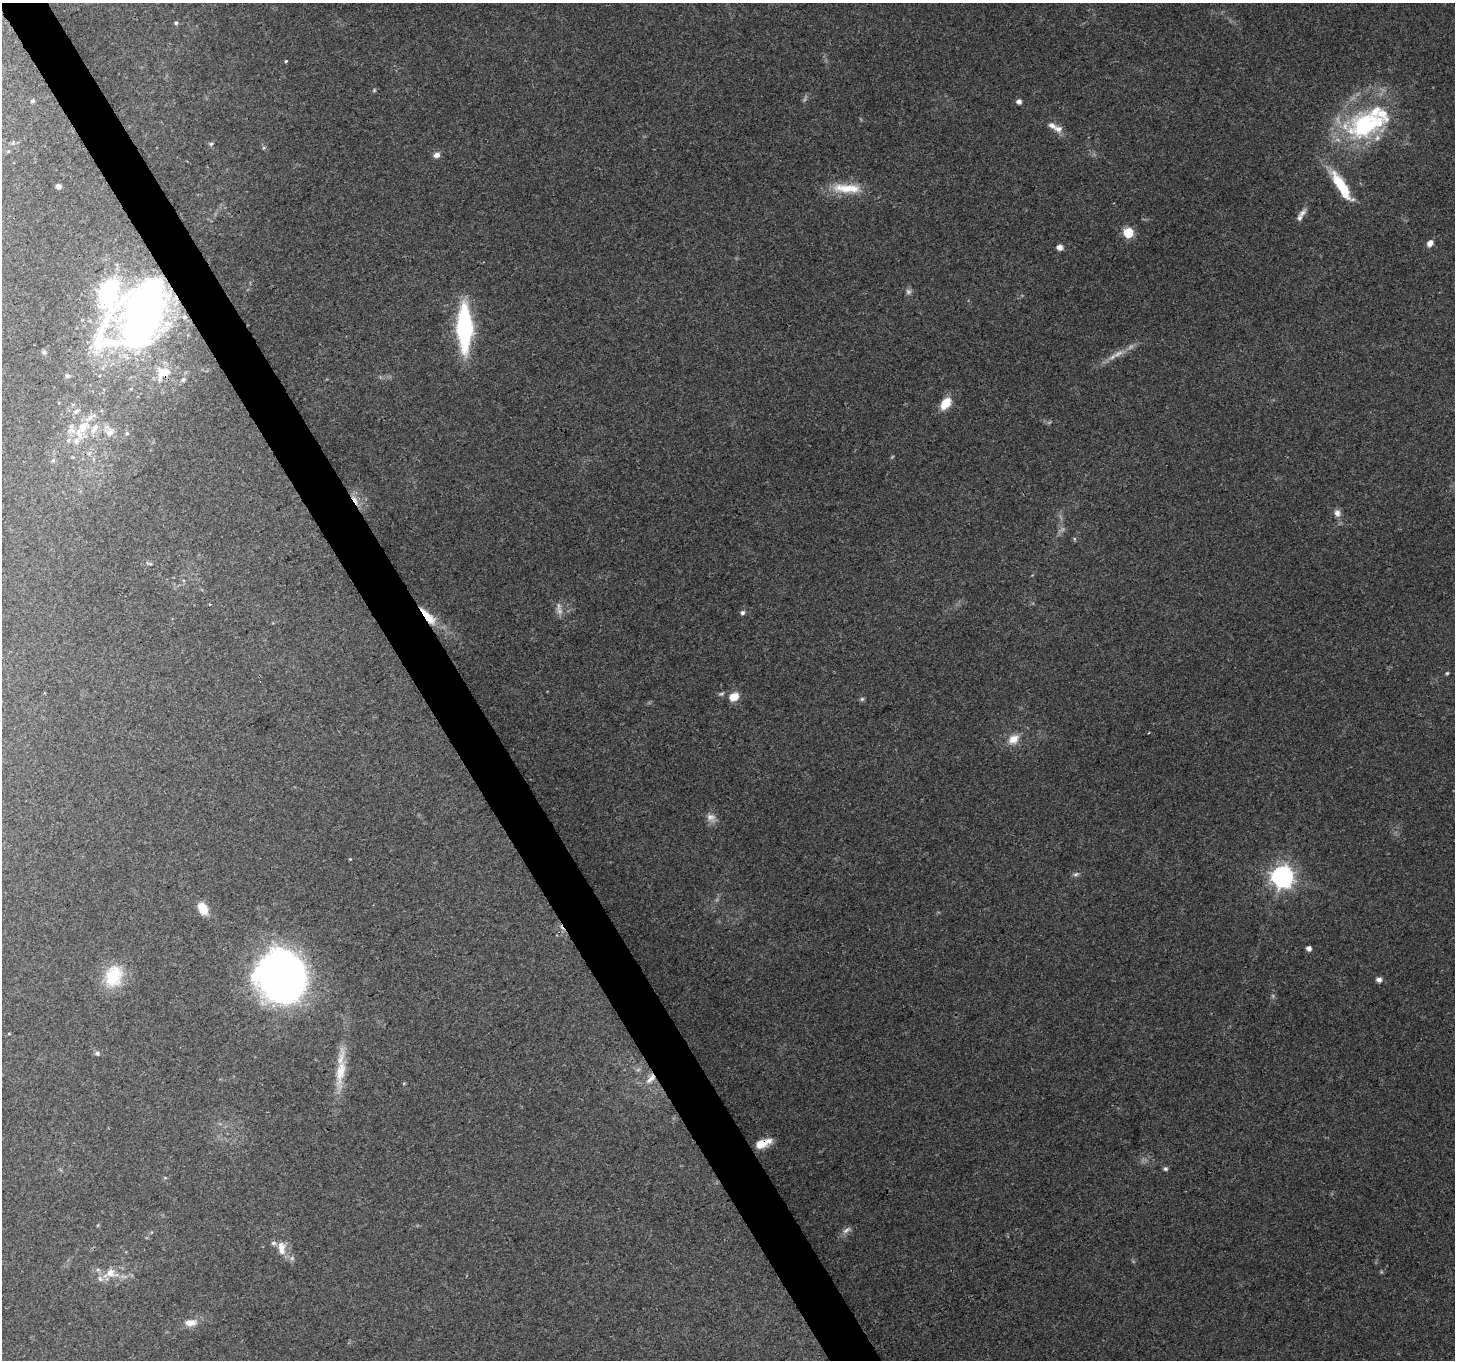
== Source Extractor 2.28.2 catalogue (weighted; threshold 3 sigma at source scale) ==
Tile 11 of 4 x 4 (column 3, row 3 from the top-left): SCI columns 2906-4358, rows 1466-2823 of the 5814 x 5707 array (HDU 1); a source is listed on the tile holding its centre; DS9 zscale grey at full resolution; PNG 1457 x 1362 px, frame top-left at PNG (2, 3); no overlay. Shown black and unused: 3% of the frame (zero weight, under 3 of 4 exposures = <1% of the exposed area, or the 3 px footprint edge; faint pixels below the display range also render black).
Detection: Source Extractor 2.28.2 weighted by HDU 2 'WHT'; one run over the whole footprint, this tile lists its part. Background 0.206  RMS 0.0076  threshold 0.0343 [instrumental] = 3 sigma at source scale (4.5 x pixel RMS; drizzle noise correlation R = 1.50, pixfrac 1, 0.0396/0.0396 arcsec/px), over >= 5 px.
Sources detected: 89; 6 too faint to see at this stretch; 3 inside a brighter object's white glare — not listed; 15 inside a brighter listed object's ellipse — not listed separately; the other 65 listed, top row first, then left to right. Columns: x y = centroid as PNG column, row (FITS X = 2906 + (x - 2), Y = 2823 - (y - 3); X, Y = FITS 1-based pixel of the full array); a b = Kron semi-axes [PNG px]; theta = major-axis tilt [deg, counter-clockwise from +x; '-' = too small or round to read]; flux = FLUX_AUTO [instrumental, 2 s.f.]
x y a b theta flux
176 23 5 5 - 1.2
286 61 4 3 - 0.81
374 90 6 4 47 0.99
33 101 5 5 - 1.3
1019 101 5 5 - 3.3
1366 124 61 33 17 100
1058 129 11 9 -14 5
13 143 6 3 71 0.97
211 144 6 5 - 1.3
8 151 5 3 - 0.67
437 155 8 6 18 3.8
1341 185 33 11 -58 31
58 186 4 4 - 4
847 188 41 11 -3 22
1302 213 13 6 43 3.7
1128 233 6 6 - 45
1430 243 7 6 - 4.7
1060 247 5 5 - 5.3
908 292 8 7 - 2.3
142 316 83 44 70 330
464 328 32 11 -89 130
44 352 6 6 - 1.6
167 372 20 12 16 10
183 380 7 5 39 1.7
946 403 12 8 53 16
76 411 8 5 37 2
83 426 14 10 58 11
94 429 15 7 55 6
71 431 13 8 -4 4.6
109 432 14 12 -38 6.9
127 433 5 4 - 1.1
76 441 9 7 89 4.1
53 460 6 5 - 1.4
355 500 17 5 -56 6.1
1337 513 10 8 -80 3.9
149 563 9 3 -15 1.2
210 605 3 3 - 0.96
743 613 6 5 - 1.8
428 617 28 9 -49 16
1447 673 4 4 - 0.92
721 694 8 4 13 1.5
734 697 10 8 30 11
862 699 6 5 - 1.3
1149 733 3 2 - 0.71
1013 739 15 11 37 9.4
711 817 14 10 -41 5.1
1075 874 8 5 19 1.7
1282 876 8 8 - 470
203 908 13 9 -61 12
1309 948 4 4 - 4.4
113 976 26 20 73 32
278 979 48 40 -30 360
1379 980 5 5 - 4.1
9 1034 5 3 - 0.61
97 1053 7 6 - 1.8
341 1072 40 12 82 21
651 1078 17 8 48 7
762 1143 16 7 20 15
1165 1169 6 5 - 1.5
165 1178 5 3 - 0.75
846 1230 14 5 38 3.3
281 1248 18 9 -85 8.9
292 1258 7 6 - 2
110 1273 18 12 -21 12
190 1323 16 9 6 7.4
Overlapping masked pixels (flux is a lower limit): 6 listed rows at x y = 142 316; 167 372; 355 500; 428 617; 651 1078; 762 1143